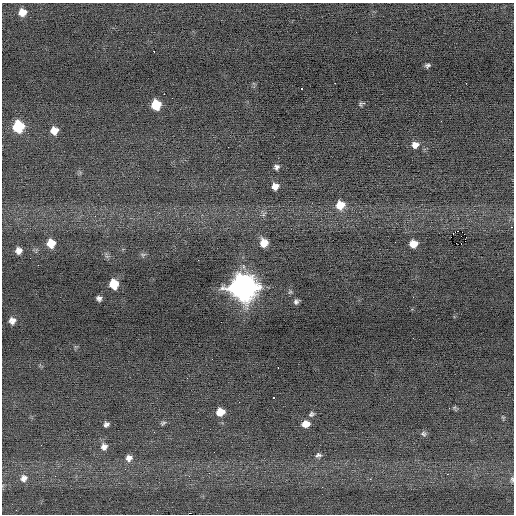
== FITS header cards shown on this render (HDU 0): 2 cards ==
NAXIS1  =                  512 / Axis length
NAXIS2  =                  512 / Axis length

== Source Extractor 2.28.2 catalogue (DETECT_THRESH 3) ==
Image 512 x 512 px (HDU 0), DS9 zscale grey, 1 PNG px = 1 image px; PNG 516 x 516 px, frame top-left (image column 1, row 512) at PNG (2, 3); no overlay
Background -0.0668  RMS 0.68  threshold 2.04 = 3 sigma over >= 5 px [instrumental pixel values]
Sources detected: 46; all 46 listed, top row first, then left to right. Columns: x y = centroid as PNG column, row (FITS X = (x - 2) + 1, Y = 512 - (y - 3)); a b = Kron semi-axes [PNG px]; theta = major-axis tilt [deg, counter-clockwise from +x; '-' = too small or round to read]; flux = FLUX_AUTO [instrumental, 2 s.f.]
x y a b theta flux
22 12 9 8 - 460
154 51 2 2 - 460
427 65 5 4 - 100
466 83 2 2 - 180
302 89 3 3 - 320
164 94 2 2 - 270
361 104 7 5 28 86
156 105 8 7 - 1200
18 126 9 8 - 2400
54 130 8 7 - 450
415 145 9 8 - 290
276 167 7 6 - 140
275 186 6 6 - 300
340 205 9 9 - 670
264 214 8 4 53 95
511 227 3 2 - 65
457 231 3 2 - 95
51 243 8 7 - 660
264 243 8 8 - 580
413 244 7 6 - 530
19 250 7 6 - 260
143 255 9 5 0 93
114 284 8 7 - 1100
243 287 11 11 - 54000
290 292 7 5 63 76
99 298 5 5 - 140
296 302 6 5 - 130
12 321 7 7 - 250
278 368 3 2 - 240
273 398 3 3 - 130
454 408 7 4 20 72
220 412 8 7 - 670
311 414 7 6 - 100
163 423 9 5 27 92
106 424 5 5 - 130
305 424 8 7 - 410
424 434 8 6 -61 100
104 447 9 8 - 240
214 452 2 2 - 18
318 455 8 6 3 120
129 458 8 7 - 260
447 474 3 2 - 72
24 478 10 9 - 270
370 479 3 3 - 46
512 479 9 5 -89 93
157 510 2 2 - 29
At the frame edge (FLAGS 8, measured only in part): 1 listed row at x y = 512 479